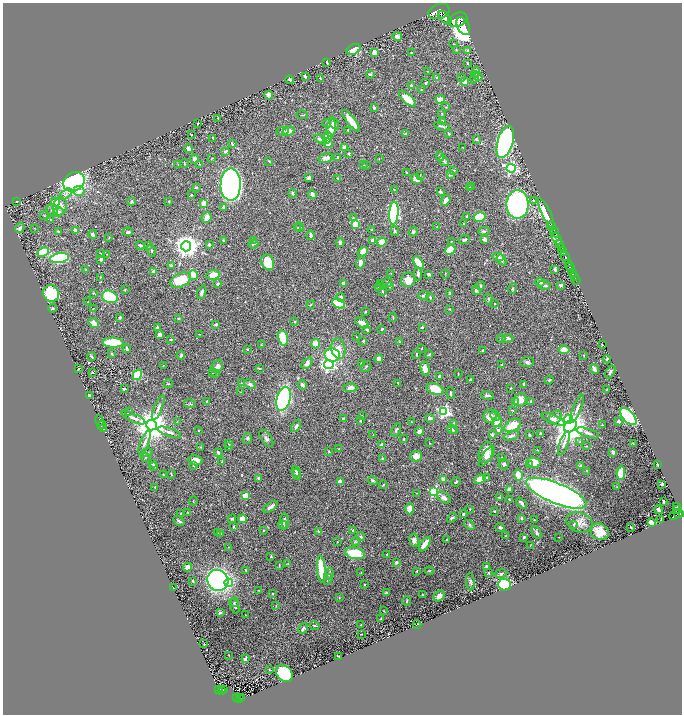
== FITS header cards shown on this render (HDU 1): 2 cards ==
NAXIS1  =                 1359
NAXIS2  =                 1424

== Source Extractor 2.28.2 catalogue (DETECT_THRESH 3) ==
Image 1359 x 1424 px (HDU 1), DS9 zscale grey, zoomed out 1/2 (1 PNG px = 2 x 2 image px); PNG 684 x 716 px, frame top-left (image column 2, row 1423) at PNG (3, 3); each listed source drawn as its Kron ellipse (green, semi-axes under 4 px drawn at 4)
Background 0.441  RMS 0.015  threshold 0.045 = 3 sigma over >= 5 px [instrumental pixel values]
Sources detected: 565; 25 cannot appear on this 1/2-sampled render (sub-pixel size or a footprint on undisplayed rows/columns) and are neither listed nor drawn; of the other 540, the 500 brightest by FLUX_AUTO listed and drawn (40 fainter detections omitted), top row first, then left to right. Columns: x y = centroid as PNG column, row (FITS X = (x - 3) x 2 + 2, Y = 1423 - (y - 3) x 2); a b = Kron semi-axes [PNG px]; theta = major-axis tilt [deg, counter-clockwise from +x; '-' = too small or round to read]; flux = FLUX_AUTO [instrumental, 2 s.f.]
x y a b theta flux
439 12 11 7 18 3600
445 18 8 4 -48 2700
457 20 10 7 22 5800
463 26 9 6 -63 5000
397 37 5 3 - 14
454 44 2 2 - 1.6
353 49 7 5 28 51
456 50 4 3 - 2.3
468 51 4 4 - 5.2
374 52 4 3 - 20
411 52 2 2 - 1.3
327 63 3 2 - 3.1
467 63 2 2 - 1.9
427 71 3 2 - 1.5
476 72 5 3 - 18
370 74 3 3 - 4.8
305 76 3 2 - 4.4
436 77 4 3 - 2.8
475 77 6 3 75 4.6
479 77 4 4 - 4.7
320 78 2 2 - 2.7
461 78 4 3 - 3.6
290 80 4 2 - 4.9
465 82 4 4 - 30
426 83 3 3 - 4.8
411 86 3 2 - 6.8
421 90 2 2 - 2.3
269 95 4 4 - 27
407 99 10 4 -43 48
440 99 5 3 - 27
374 107 3 3 - 4.4
446 107 4 3 - 2.3
442 114 3 3 - 2.2
302 115 6 1 -5 1.9
218 118 3 2 - 3
351 121 13 3 -51 55
442 121 2 2 - 6.2
334 123 6 4 -58 8.2
197 124 2 2 - 5.6
327 124 4 3 - 6.6
442 126 8 2 -15 5.3
331 128 9 4 81 36
348 130 4 3 - 2.9
282 131 6 3 8 5
288 131 6 4 19 18
405 134 3 2 - 3.9
449 134 2 2 - 4.1
192 135 2 1 - 1.3
213 138 2 2 - 3.2
327 138 6 4 81 28
320 139 6 4 -21 11
477 139 4 3 - 4.8
505 142 17 7 74 1000
232 143 4 2 - 3.5
328 143 5 4 - 33
344 148 3 3 - 20
463 148 3 2 - 1.6
188 149 4 3 - 12
225 151 4 2 - 5.5
348 153 3 2 - 3.3
440 156 4 3 - 7.2
212 158 2 2 - 1.9
326 158 7 4 14 15
337 158 2 2 - 2.4
194 159 4 4 - 14
379 159 3 2 - 1.3
269 161 3 3 - 1.6
444 161 6 3 -53 9.6
178 164 3 2 - 2.1
185 164 4 2 - 2.3
200 164 3 2 - 1.8
363 165 3 2 - 2
367 165 3 2 - 2
511 168 4 4 - 640
453 170 3 3 - 4.3
406 173 3 2 - 4.1
451 174 4 3 - 13
420 175 3 2 - 1.4
309 178 4 3 - 7.3
338 178 3 3 - 1.9
416 179 6 3 -35 22
74 182 11 9 35 710
231 185 16 10 90 1100
471 186 3 2 - 2.7
196 187 3 3 - 3.6
470 188 3 3 - 4
394 189 3 2 - 1.7
79 191 5 5 - 19
440 192 4 3 - 6.4
293 193 4 3 - 6.2
66 194 7 4 37 7.8
312 194 5 4 - 11
192 195 3 2 - 1.6
446 200 5 3 - 19
534 200 4 3 - 2.9
17 201 2 2 - 1.2
169 201 2 2 - 2.3
56 202 5 4 - 90
132 202 4 3 - 5.5
204 203 4 3 - 33
518 204 14 11 89 800
60 207 9 7 71 19
223 207 4 3 - 4.2
52 210 5 5 - 7.6
58 212 5 4 - 6.4
394 213 11 4 85 440
546 213 17 4 -65 320
44 216 4 2 - 2.3
467 216 3 2 - 5.3
206 217 5 5 - 13
479 217 6 4 15 63
353 218 3 3 - 2.8
51 219 3 3 - 1.7
464 224 3 3 - 4.5
355 225 3 3 - 69
552 226 4 2 - 1200
300 227 4 4 - 3.9
437 227 3 2 - 1.4
20 228 5 3 - 15
34 228 3 2 - 1.2
298 228 3 3 - 2
75 230 4 3 - 6.7
371 230 4 3 - 2.5
58 231 3 2 - 5.2
395 231 5 3 - 4
484 231 6 3 1 5.2
128 232 5 3 - 8.8
413 232 5 4 - 5.2
554 232 6 2 -64 1200
93 234 4 3 - 7.5
310 235 4 3 - 10
109 238 3 2 - 2.2
485 239 2 2 - 28
557 239 7 4 -56 520
224 240 3 2 - 3.1
254 240 2 2 - 1.5
372 240 4 3 - 7
464 240 6 3 25 4.9
451 241 3 2 - 1.6
382 242 5 4 - 35
340 243 4 3 - 9.3
560 243 3 2 - 530
253 244 5 2 - 3.8
140 245 4 2 - 5.8
209 245 3 3 - 6.1
148 246 4 2 - 1.9
186 246 5 5 - 2700
562 247 3 3 - 370
450 250 5 4 - 68
151 251 6 3 -73 4.1
563 251 4 3 - 750
43 252 6 3 25 130
363 252 6 4 36 22
100 253 3 2 - 1.3
107 254 3 2 - 1.1
498 257 6 3 -11 13
565 257 6 2 -64 1700
60 258 10 4 9 390
101 259 4 3 - 7.7
502 260 6 3 -66 7
268 262 8 6 -66 73
360 263 6 4 73 22
418 263 7 4 -55 66
568 263 2 2 - 320
171 266 3 2 - 5.3
570 267 5 2 - 990
86 269 3 2 - 1.7
555 269 4 2 - 7.4
153 271 4 3 - 8.3
573 272 3 1 - 160
391 274 3 2 - 1.1
418 274 6 3 -88 7.4
429 274 3 2 - 9.5
445 274 4 2 - 1.4
193 275 5 3 - 50
213 275 7 5 11 33
574 276 2 1 - 130
100 277 2 2 - 1.6
180 280 11 6 25 86
408 280 7 7 - 30
576 280 2 1 - 42
387 282 5 2 - 3.3
540 282 5 3 - 15
343 283 3 2 - 11
218 284 3 2 - 5
380 284 2 2 - 2
544 285 6 3 -12 11
561 285 3 3 - 5.4
389 286 4 3 - 4.3
480 286 4 4 - 5.6
379 287 4 3 - 3
513 289 5 3 - 3.3
125 290 3 2 - 1.7
476 290 5 4 - 10
383 291 4 3 - 3.3
202 292 7 3 69 7
51 293 8 8 - 180
93 293 3 2 - 1.8
449 294 4 2 - 9.8
424 295 5 4 - 6.1
110 297 8 6 -20 190
341 297 4 3 - 10
430 297 4 3 - 4.8
488 299 5 3 - 3.8
88 302 2 2 - 1.4
338 304 7 4 -26 130
495 304 2 2 - 1.5
311 305 4 2 - 1.8
53 308 4 3 - 3.6
93 308 3 2 - 1.5
449 309 3 2 - 2.5
366 311 3 2 - 2.5
120 317 3 2 - 4.4
393 317 4 3 - 3.6
178 318 4 2 - 2.7
295 322 3 2 - 2.1
94 323 5 3 - 26
362 323 7 3 -31 26
216 324 3 2 - 7.1
157 327 3 2 - 4.6
422 327 3 2 - 2.8
382 329 3 2 - 5.2
367 330 3 2 - 7.9
199 334 3 2 - 1.5
159 335 3 3 - 19
356 337 3 2 - 1.3
283 338 7 5 -77 71
507 338 6 3 -1 9.9
501 339 4 3 - 3.5
171 340 3 2 - 3.3
363 341 2 2 - 3.4
400 341 4 3 - 2.6
113 343 10 5 -3 110
315 344 4 3 - 35
261 345 3 3 - 1.9
602 345 2 1 - 1.6
422 348 3 2 - 2
127 349 4 2 - 7.8
247 349 3 3 - 2.1
338 349 10 7 -78 43
564 350 5 4 - 37
483 351 3 2 - 3.7
112 354 2 2 - 4.1
416 354 4 3 - 3.6
429 354 4 2 - 3.6
181 355 4 3 - 8.4
332 355 8 6 -8 130
584 355 2 2 - 2.9
91 356 5 3 - 3.1
379 359 4 3 - 21
607 359 4 3 - 3.5
527 362 7 5 6 7.9
307 363 7 4 46 16
361 363 3 2 - 4.8
502 364 3 2 - 2.6
163 365 2 2 - 1.3
329 365 5 4 - 620
217 366 7 5 54 9.7
366 367 6 2 56 2.3
259 368 4 2 - 4
79 369 2 2 - 1.8
425 369 7 4 -77 32
594 369 5 2 - 13
92 372 3 2 - 3.8
610 372 7 3 58 5.5
212 373 3 2 - 3.1
216 373 2 2 - 1.2
458 374 3 2 - 1.9
137 375 5 4 - 110
439 377 3 3 - 7.7
471 379 3 2 - 2.2
549 380 4 3 - 3.2
241 383 3 2 - 1.8
398 383 3 2 - 3.4
168 384 4 2 - 2.1
250 384 6 4 -27 7.3
524 384 4 2 - 4.8
302 385 5 3 - 6.9
350 388 7 4 4 17
510 388 2 1 - 1.8
124 389 3 2 - 4.1
435 389 9 5 -20 70
606 390 3 2 - 2.3
240 392 3 2 - 1.3
451 393 6 2 -84 4.1
89 395 3 2 - 5.6
487 395 6 3 -8 6.7
283 399 12 6 75 470
520 400 7 6 - 30
207 401 2 2 - 1.7
515 401 3 3 - 4.2
531 401 3 2 - 4.2
190 404 6 3 -12 3.5
158 407 13 3 68 9.9
577 409 15 3 69 13
512 410 3 3 - 1.9
444 411 4 4 - 570
128 412 2 2 - 2.4
362 416 2 2 - 1.2
490 416 7 6 - 28
495 416 5 4 - 7.7
556 417 7 5 52 11
628 417 10 5 -47 600
133 418 13 3 -24 11
343 418 3 3 - 5.7
430 418 5 3 - 9.6
553 419 12 4 -23 13
569 419 4 4 - 95
99 421 5 3 - 2.2
177 421 2 2 - 1.2
360 421 3 2 - 2.8
497 421 5 4 - 43
619 421 3 3 - 7.6
411 422 3 2 - 1.3
453 423 3 2 - 2.4
102 425 5 3 - 2.8
151 425 5 5 - 7300
513 425 9 5 31 63
602 425 3 2 - 2.1
296 426 6 4 60 9.3
570 426 7 5 48 7500
103 429 4 2 - 2
452 429 5 3 - 7.5
198 430 2 2 - 3
396 430 7 3 64 4.1
455 430 3 3 - 2.6
498 430 3 3 - 7.1
419 431 4 3 - 13
169 432 12 4 -19 11
540 433 2 2 - 2.8
588 433 12 3 -18 11
373 435 3 2 - 1.3
492 435 4 2 - 5.8
529 435 3 2 - 3.7
511 436 8 3 21 9.5
247 438 5 4 - 4.7
266 438 10 5 -55 9.9
404 439 3 2 - 2.8
580 442 4 3 - 3.3
145 443 13 3 69 9.5
429 443 2 2 - 1.7
564 443 13 3 70 11
633 443 3 2 - 1.2
229 444 4 3 - 2.6
382 445 2 2 - 20
586 446 2 2 - 1.4
201 447 4 3 - 3.4
229 447 3 3 - 3.8
339 449 2 2 - 1.4
538 450 2 2 - 1.2
328 451 3 2 - 2
147 452 5 3 - 3.5
613 452 3 2 - 21
218 453 4 3 - 5.7
486 453 11 7 75 30
416 456 6 5 - 26
487 456 12 4 54 18
145 457 5 3 - 3.9
382 458 3 3 - 2.2
501 458 2 2 - 2.7
196 460 7 5 -10 22
222 462 4 3 - 2.3
534 462 7 5 -14 62
152 464 4 3 - 3.5
504 464 5 5 - 5.4
529 464 3 3 - 3.8
657 464 3 2 - 4.2
193 465 4 3 - 3.1
154 466 3 3 - 4.3
581 466 4 3 - 9.5
296 471 5 3 - 4.2
587 471 3 2 - 1.6
621 473 7 3 85 96
171 474 4 2 - 3.2
297 474 5 4 - 5.8
163 475 2 2 - 2
518 475 5 4 - 51
259 478 4 3 - 5.6
487 478 4 2 - 2
443 479 4 3 - 12
480 479 6 4 25 63
373 481 5 4 - 4.9
340 482 4 3 - 19
456 482 5 3 - 3.6
662 484 3 2 - 13
383 485 4 2 - 3
155 487 2 2 - 2.3
617 487 3 3 - 2
509 489 3 2 - 24
434 491 3 3 - 260
417 493 3 2 - 1.2
556 493 32 10 -22 2800
245 496 3 3 - 39
444 498 7 5 -35 12
499 498 4 3 - 3.1
509 499 3 2 - 1.6
193 501 4 2 - 1.6
664 502 3 2 - 5.1
521 503 6 3 -48 8.5
271 507 8 3 35 15
677 507 4 2 - 230
409 509 5 4 - 26
470 509 2 2 - 3
658 509 4 3 - 11
677 510 3 2 - 210
494 511 2 2 - 2.4
188 512 4 3 - 2.2
679 513 5 3 - 450
180 514 2 2 - 4.5
463 514 3 2 - 5.7
675 515 6 3 41 270
452 518 5 3 - 5.9
521 518 3 3 - 4.4
232 519 4 3 - 4.9
243 519 4 4 - 53
661 519 2 1 - 1.8
534 520 3 2 - 2.5
179 521 6 2 -33 4.8
285 521 7 3 -82 11
579 522 14 9 -18 25
651 523 4 3 - 20
574 524 4 3 - 5.6
283 525 5 3 - 10
469 525 6 3 -36 4.6
234 526 3 3 - 2
500 527 5 3 - 4.6
631 527 2 2 - 2.1
263 530 2 2 - 1.7
352 530 2 2 - 2.8
318 531 4 3 - 3.2
600 532 9 7 -32 37
218 533 2 2 - 1.1
537 533 7 4 -62 7.2
221 534 3 2 - 2
505 536 2 2 - 1.3
361 537 4 3 - 4.2
524 537 3 2 - 7.3
559 537 2 1 - 1.3
414 540 7 5 -81 13
446 540 3 2 - 4.1
337 542 2 2 - 1.7
356 542 5 3 - 2.9
425 544 8 3 54 42
530 545 3 1 - 1.4
229 547 3 2 - 1.6
355 553 10 5 -10 95
387 554 2 2 - 2.3
271 557 3 2 - 2.8
396 562 3 3 - 5.5
288 563 4 3 - 2.1
279 566 4 2 - 1.3
187 567 4 3 - 20
487 567 3 3 - 11
321 569 13 3 -86 120
246 570 3 2 - 3.4
417 571 3 2 - 1.7
429 571 4 4 - 3.2
361 573 3 2 - 3.1
489 573 2 2 - 2.9
329 574 6 4 67 6.1
501 574 6 4 9 6.4
328 579 5 3 - 4
218 580 11 10 - 1100
193 581 3 2 - 2.8
470 582 9 4 -87 6.2
229 583 4 4 - 35
364 585 2 2 - 2.5
504 585 6 6 - 220
173 588 2 1 - 1.3
259 591 3 2 - 2.6
273 593 2 2 - 1.9
386 593 3 2 - 4.5
422 595 3 2 - 1.7
439 596 6 5 - 16
339 598 3 2 - 1.6
407 601 5 3 - 2.7
235 602 4 3 - 3
234 606 8 4 -69 10
276 606 3 2 - 1.3
384 611 2 2 - 1.4
220 613 3 2 - 6.2
245 615 3 1 - 1.2
381 619 2 2 - 3.1
417 624 4 2 - 2.3
361 625 2 2 - 1.8
314 626 5 3 - 3.3
303 629 5 3 - 9.3
361 634 2 2 - 1.9
204 644 2 1 - 1.4
229 655 2 2 - 1.3
339 656 2 1 - 1.5
245 659 2 2 - 18
269 669 2 2 - 1.4
284 674 9 7 -46 240
219 690 3 2 - 160
223 690 2 1 - 14
221 691 2 2 - 90
237 698 3 3 - 120
242 698 3 1 - 15
240 699 3 2 - 98
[40 fainter detections neither listed nor drawn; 25 sub-pixel or undisplayed-footprint detections neither listed nor drawn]